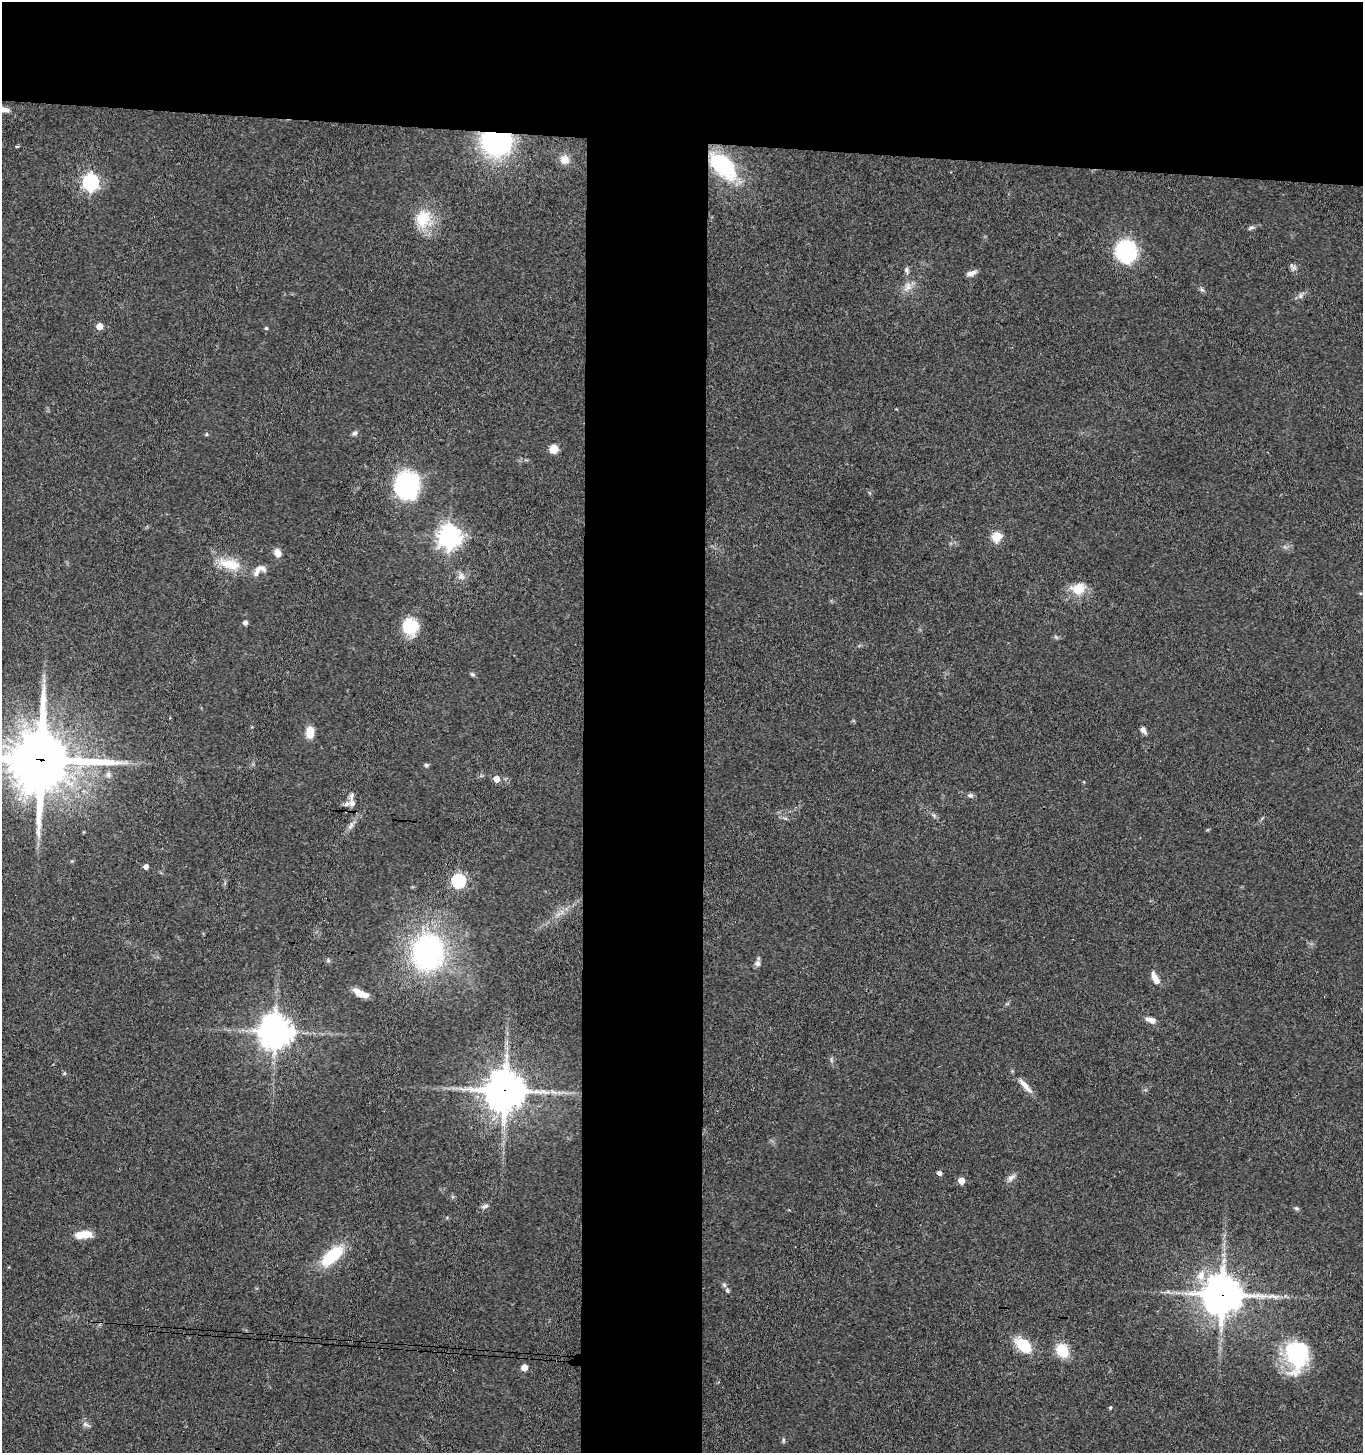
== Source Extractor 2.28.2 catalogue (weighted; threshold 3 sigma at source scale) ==
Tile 2 of 3 x 3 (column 2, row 1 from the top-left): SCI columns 1565-2925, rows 2909-4359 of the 4442 x 4368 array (HDU 1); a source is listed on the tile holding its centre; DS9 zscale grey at full resolution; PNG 1365 x 1455 px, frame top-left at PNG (2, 2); no overlay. Shown black and unused: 18% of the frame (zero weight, under 3 of 4 exposures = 6% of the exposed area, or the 3 px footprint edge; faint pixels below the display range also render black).
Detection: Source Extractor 2.28.2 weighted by HDU 2 'WHT'; one run over the whole footprint, this tile lists its part. Background 0.0676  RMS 0.0054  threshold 0.0241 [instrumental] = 3 sigma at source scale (4.5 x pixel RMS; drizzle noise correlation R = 1.50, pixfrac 1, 0.05/0.05 arcsec/px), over >= 5 px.
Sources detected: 71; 4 inside a brighter listed object's ellipse — not listed separately; the other 67 listed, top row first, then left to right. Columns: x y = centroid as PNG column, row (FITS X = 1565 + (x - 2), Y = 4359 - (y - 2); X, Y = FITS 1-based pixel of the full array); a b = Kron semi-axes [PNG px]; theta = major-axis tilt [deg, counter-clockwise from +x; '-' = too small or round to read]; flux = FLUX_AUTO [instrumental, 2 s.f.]
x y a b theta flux
4 109 12 6 -5 3.2
496 142 24 20 -15 84
16 146 3 3 - 1.1
565 160 10 9 - 4.5
723 166 36 19 -46 42
91 182 7 7 - 160
423 218 24 20 74 16
1251 228 8 5 31 1.2
1126 251 24 22 -67 40
1293 267 12 5 -34 1.6
906 270 11 5 -73 1.5
971 273 13 6 17 2.6
908 287 14 10 58 4.5
1202 290 7 4 -19 0.97
1301 296 9 6 56 1.7
99 326 5 5 - 6.6
266 328 5 4 - 0.57
355 433 7 6 - 1.4
206 434 5 3 - 0.58
553 449 9 8 - 5.6
406 485 23 21 82 70
450 536 8 8 - 410
997 536 5 5 - 26
278 553 9 7 -67 4.4
229 564 34 14 -15 14
263 569 10 6 -54 1.9
461 576 11 10 - 3
1078 589 19 15 15 10
245 623 5 4 - 2.1
410 626 14 14 - 25
472 674 6 5 - 1.1
1143 730 8 5 -64 2.6
310 732 13 8 -87 6.8
41 760 23 21 0 3500
426 765 6 5 - 0.99
108 775 8 7 - 2
496 779 5 5 - 6.3
970 795 7 6 - 1.2
352 803 11 8 -78 2.9
351 825 13 5 63 2.4
146 867 4 4 - 2.6
458 881 6 6 - 80
428 952 30 26 81 120
758 963 9 7 -73 1.9
1155 978 17 7 -64 4.2
361 993 17 6 -24 5.5
1151 1020 14 6 -20 3.1
275 1032 10 10 - 910
1025 1086 29 7 -48 5.1
505 1091 13 13 - 1300
939 1173 5 4 - 2.1
1011 1178 13 6 38 2.3
961 1181 5 5 - 6.6
485 1206 9 5 29 1.6
1296 1208 7 5 -16 0.98
84 1234 19 8 4 9.4
332 1256 27 12 41 26
1201 1275 15 10 65 6.2
724 1285 7 5 -45 1.1
1222 1294 13 12 - 1300
1023 1345 18 11 -40 18
1062 1351 14 11 -55 14
1297 1355 33 24 -86 46
524 1367 5 5 - 6.4
1110 1407 4 4 - 0.82
86 1425 13 5 -23 1.6
783 1440 6 4 -90 0.79
Overlapping masked pixels (flux is a lower limit): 4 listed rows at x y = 496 142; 41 760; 505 1091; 1222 1294
Isophote crosses this tile's border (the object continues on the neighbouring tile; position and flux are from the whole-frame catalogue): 2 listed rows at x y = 4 109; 41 760